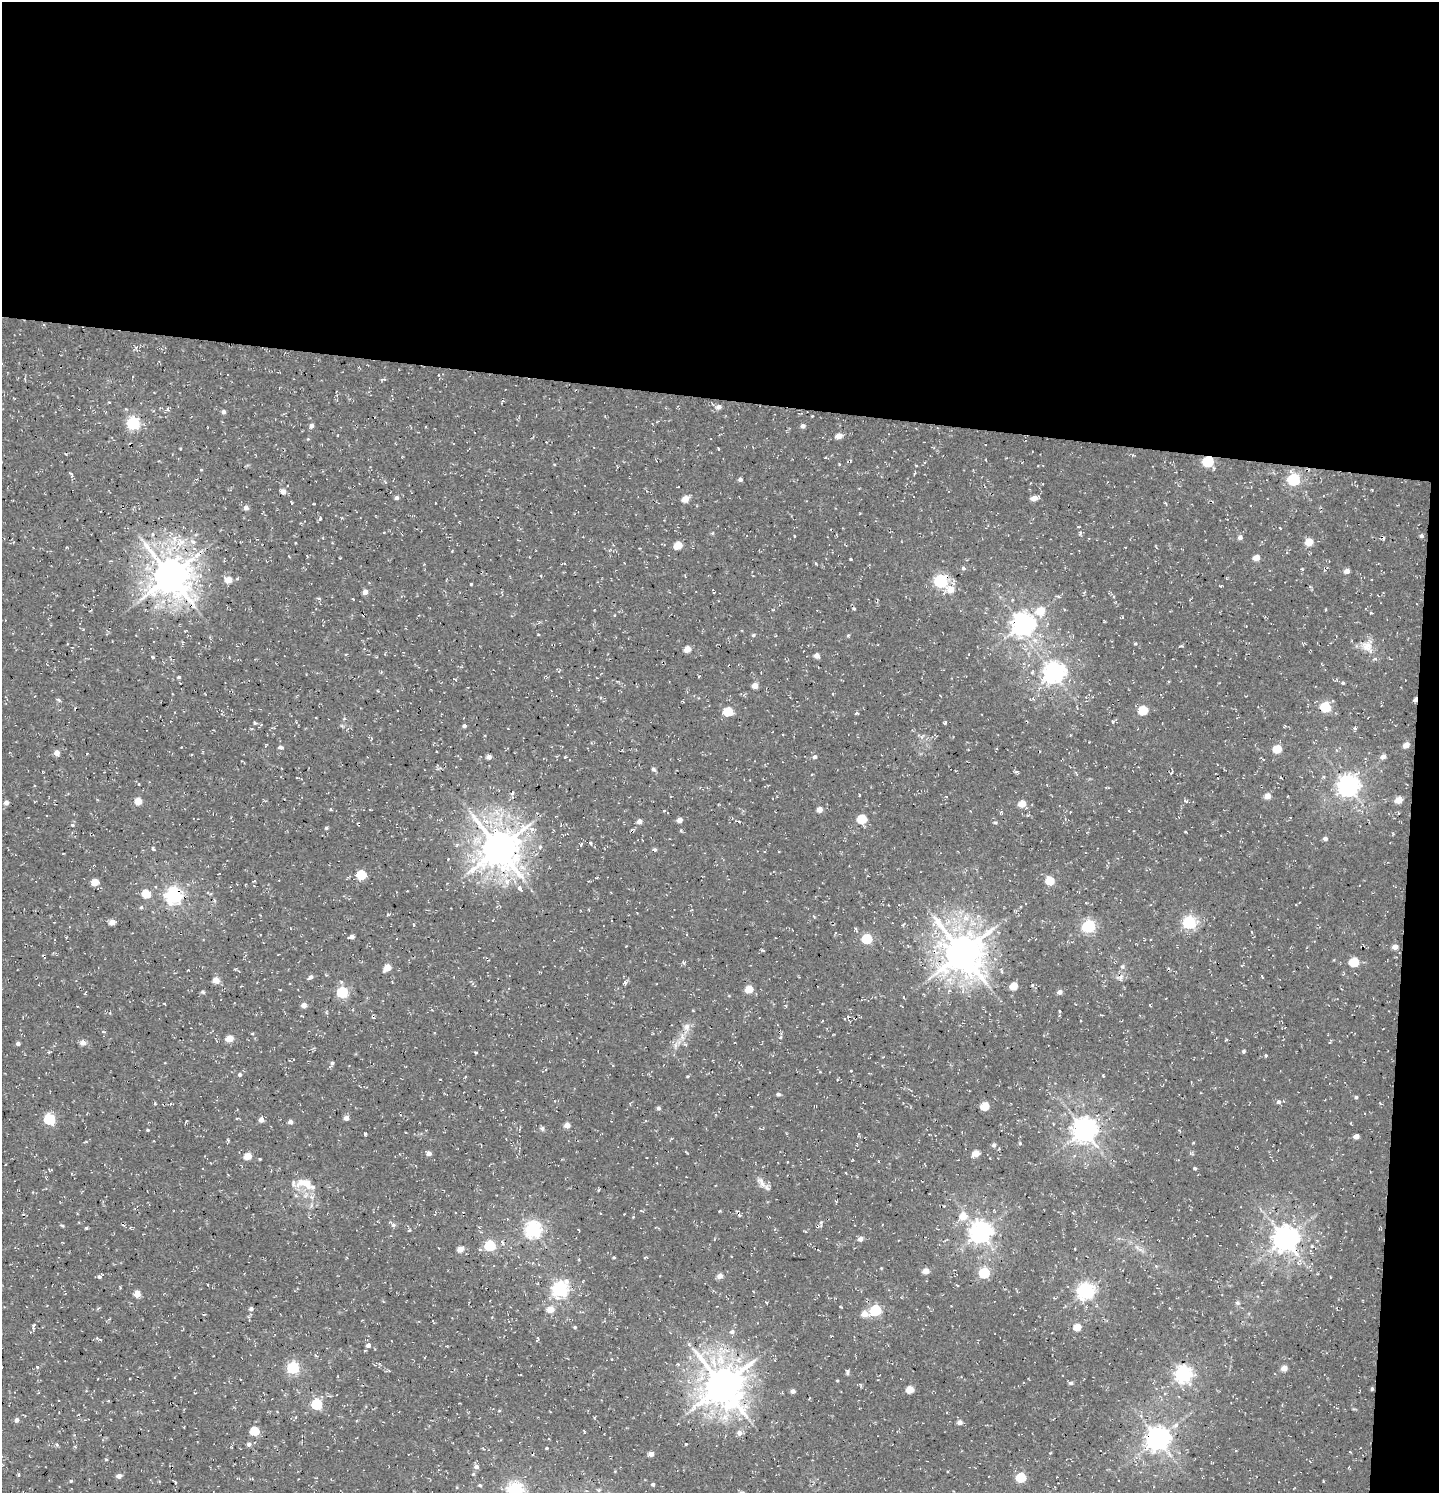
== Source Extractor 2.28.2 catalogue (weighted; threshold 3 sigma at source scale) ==
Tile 3 of 3 x 3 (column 3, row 1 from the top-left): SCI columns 3175-4611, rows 3113-4603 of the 4854 x 4739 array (HDU 1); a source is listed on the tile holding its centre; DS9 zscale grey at full resolution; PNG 1441 x 1495 px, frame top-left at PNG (2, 2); no overlay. Shown black and unused: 29% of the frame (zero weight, under 3 of 4 exposures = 8% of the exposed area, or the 3 px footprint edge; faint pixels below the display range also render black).
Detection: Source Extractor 2.28.2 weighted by HDU 2 'WHT'; one run over the whole footprint, this tile lists its part. Background 0.00314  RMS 0.0023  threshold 0.0103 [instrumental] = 3 sigma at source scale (4.5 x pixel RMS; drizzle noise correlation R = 1.50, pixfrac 1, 0.0396/0.0396 arcsec/px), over >= 5 px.
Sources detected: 277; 7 cosmic-ray / hot-pixel residue — not listed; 1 inside a brighter listed object's ellipse — not listed separately; the other 269 listed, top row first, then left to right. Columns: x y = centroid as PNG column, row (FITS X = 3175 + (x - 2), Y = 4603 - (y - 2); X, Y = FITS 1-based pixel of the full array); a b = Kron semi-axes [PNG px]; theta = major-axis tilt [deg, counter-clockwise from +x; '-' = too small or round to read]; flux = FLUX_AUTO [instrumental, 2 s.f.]
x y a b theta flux
383 379 8 3 7 0.28
279 388 3 2 - 0.16
718 407 6 5 - 1.1
168 409 5 3 - 0.42
223 412 4 4 - 0.85
133 423 6 6 - 37
311 426 5 5 - 0.82
803 426 4 4 - 0.91
839 436 5 4 - 2.1
718 448 3 2 - 0.19
1132 455 5 3 - 0.24
1208 461 6 5 - 19
839 464 3 3 - 0.21
740 479 4 4 - 0.76
1294 479 6 6 - 27
283 491 5 5 - 1.5
396 498 5 4 - 0.65
1034 498 6 4 10 2
685 499 5 4 - 3.3
292 503 4 3 - 0.19
1165 503 4 3 - 0.23
246 508 5 5 - 1
320 518 5 3 - 0.37
342 518 4 4 - 0.23
1078 527 4 2 - 0.2
1080 533 5 4 - 0.43
152 534 6 4 90 0.33
794 536 3 2 - 0.19
1421 536 5 4 - 0.45
1240 537 5 5 - 0.88
193 542 8 6 -27 0.95
1309 542 5 5 - 4.1
678 545 5 5 - 5.6
197 555 11 8 33 1.8
340 558 3 2 - 0.21
1256 558 5 4 - 2.4
851 559 3 3 - 0.34
564 563 4 3 - 0.2
815 563 4 3 - 0.21
424 564 3 3 - 0.15
963 568 6 4 -16 0.47
1347 571 5 4 - 1.4
170 576 12 11 - 620
228 580 5 5 - 3.5
941 581 6 6 - 35
471 584 3 3 - 0.22
951 589 7 6 - 2.7
365 592 5 4 - 1.6
1041 611 7 6 - 4.8
1122 618 5 3 - 0.21
1022 624 8 7 - 180
83 629 4 3 - 0.2
753 635 5 4 - 0.36
848 636 4 4 - 0.29
1135 644 5 3 - 0.23
1303 644 4 4 - 0.26
1181 646 4 3 - 0.31
1367 647 20 13 -44 3.2
687 649 5 4 - 3
817 655 5 4 - 1.5
153 657 4 4 - 0.27
1053 673 8 7 - 140
179 677 4 3 - 0.41
455 680 3 3 - 0.28
1343 683 4 4 - 0.37
755 686 5 4 - 2
833 693 3 2 - 0.22
1415 699 6 4 84 0.95
58 700 6 4 -23 0.41
1326 707 6 5 - 15
1143 710 6 5 - 9.3
728 711 6 5 - 8.8
856 713 5 3 - 0.32
1113 722 5 4 - 0.36
945 723 3 3 - 0.39
464 726 4 3 - 0.6
1406 745 5 5 - 1.8
280 747 5 4 - 0.68
1277 749 5 5 - 6.1
57 753 5 5 - 1.8
87 753 3 2 - 0.2
1383 756 5 5 - 1.3
489 757 4 4 - 1.5
815 757 5 5 - 0.57
653 769 5 4 - 0.63
139 784 3 3 - 0.18
1348 785 8 7 - 150
512 793 7 4 67 0.55
1267 796 5 5 - 2.3
1399 800 5 4 - 3.4
138 801 4 4 - 4.4
1186 801 5 3 - 0.32
6 802 5 4 - 1
1022 804 5 5 - 3.7
331 809 4 3 - 0.24
819 809 4 4 - 2
862 819 5 5 - 9.8
679 820 4 4 - 1.7
639 821 4 4 - 1.4
995 822 5 4 - 0.31
72 825 4 4 - 0.28
326 828 4 4 - 0.39
532 829 9 5 -5 0.81
1325 838 5 4 - 0.68
590 843 4 3 - 0.35
499 848 12 11 - 630
153 849 6 3 -19 0.3
654 850 5 4 - 0.53
361 875 5 5 - 10
596 878 4 3 - 0.22
1050 880 5 5 - 6.9
95 882 5 4 - 4.1
519 888 7 4 -46 0.8
146 894 5 5 - 6.6
173 896 6 6 - 84
1086 903 4 2 - 0.18
141 907 5 4 - 0.37
112 922 4 4 - 2.2
1189 922 6 6 - 38
903 925 5 3 - 0.3
1089 926 6 6 - 39
935 932 6 4 -71 0.62
351 937 6 4 14 0.74
867 939 6 5 - 14
1395 947 5 4 - 1.6
962 952 13 12 - 660
1354 962 6 5 - 9.8
683 963 5 5 - 0.41
1122 966 6 6 - 0.54
387 967 6 4 47 3.5
311 977 6 5 - 0.64
1120 978 11 9 8 1.1
216 980 4 4 - 3.7
625 983 6 4 -72 0.48
1032 985 5 4 - 0.27
1014 986 5 4 - 4.9
749 989 5 5 - 5.5
203 992 5 4 - 0.34
342 992 5 5 - 24
1060 992 5 4 - 1
304 1005 5 5 - 1.3
687 1027 10 9 - 1.3
103 1032 4 3 - 0.27
252 1033 4 3 - 0.23
781 1037 5 4 - 0.28
230 1038 5 4 - 4
83 1043 5 5 - 2.2
18 1044 4 4 - 0.68
675 1045 11 4 79 0.83
1244 1051 5 4 - 0.34
1266 1055 4 3 - 0.27
332 1063 5 4 - 0.61
851 1070 3 2 - 0.23
820 1071 4 3 - 0.2
240 1075 5 5 - 0.47
1103 1076 4 3 - 0.21
687 1077 4 3 - 0.24
778 1094 4 4 - 0.61
1356 1097 4 4 - 0.37
1279 1102 5 5 - 0.74
155 1103 3 3 - 0.3
985 1106 5 5 - 6.8
658 1108 5 4 - 0.59
346 1118 5 4 - 1.3
49 1119 5 5 - 22
261 1120 4 4 - 1.6
290 1122 4 4 - 1.2
567 1125 4 4 - 2.4
542 1128 6 5 - 0.44
148 1130 4 3 - 0.27
1084 1130 8 8 - 230
365 1134 4 3 - 0.46
1356 1136 4 4 - 1.6
228 1140 4 3 - 0.34
1020 1143 4 3 - 0.27
994 1145 5 4 - 0.61
428 1153 5 4 - 1.1
976 1153 5 4 - 3.5
248 1156 5 4 - 4.5
260 1159 3 3 - 0.21
852 1160 4 2 - 0.16
787 1162 3 2 - 0.26
1195 1168 4 3 - 0.32
761 1182 17 8 -59 1.7
306 1184 26 12 -18 4.8
719 1211 3 3 - 0.21
633 1217 3 3 - 0.17
963 1217 6 5 - 3.8
62 1225 5 3 - 0.26
393 1225 6 5 - 0.6
86 1228 3 3 - 0.27
533 1229 6 6 - 76
409 1230 5 4 - 0.24
805 1231 4 2 - 0.2
980 1232 7 7 - 170
1285 1238 8 8 - 250
860 1239 5 5 - 1.2
502 1242 6 4 -69 0.5
490 1246 6 5 - 21
460 1249 4 4 - 2.9
480 1249 5 4 - 0.39
614 1257 4 3 - 0.3
645 1257 4 3 - 0.24
881 1268 3 3 - 0.17
926 1271 5 5 - 2.2
984 1273 6 5 - 17
720 1276 5 4 - 1.8
99 1277 5 5 - 0.6
583 1281 5 3 - 0.18
208 1285 3 2 - 0.19
957 1285 5 2 - 0.21
560 1290 7 6 - 69
1085 1291 7 6 - 80
137 1294 5 4 - 3
1054 1298 4 3 - 0.19
1237 1303 7 5 -21 0.46
717 1306 2 2 - 0.15
840 1306 4 2 - 0.21
251 1309 5 4 - 0.85
550 1309 5 5 - 3.5
876 1310 6 5 - 22
864 1314 5 5 - 3
433 1322 6 2 -76 0.18
33 1326 8 4 89 0.39
575 1327 4 4 - 0.31
1077 1327 5 4 - 4.8
732 1332 6 5 - 0.78
538 1338 5 3 - 0.2
368 1345 5 5 - 1.1
678 1364 4 4 - 0.24
37 1367 4 2 - 0.23
293 1368 6 5 - 33
1284 1368 4 4 - 2.5
847 1372 6 4 -89 0.44
1183 1374 7 6 - 83
837 1381 4 3 - 0.21
1071 1383 6 4 10 0.55
722 1385 12 12 - 690
910 1389 5 4 - 4.8
1372 1389 4 3 - 0.35
793 1391 4 4 - 0.99
809 1398 5 2 - 0.19
317 1404 5 5 - 21
499 1410 4 3 - 0.23
725 1417 13 10 65 2.5
16 1420 5 5 - 0.83
960 1422 5 4 - 1.3
1176 1425 9 7 45 1
254 1431 5 5 - 10
584 1431 4 2 - 0.18
739 1433 5 5 - 1.5
1157 1438 8 7 - 210
249 1444 5 5 - 0.76
686 1444 3 3 - 0.3
57 1445 5 4 - 0.36
547 1448 3 3 - 0.28
1350 1452 3 2 - 0.19
651 1454 4 4 - 1.7
106 1459 4 3 - 0.27
476 1467 6 5 - 0.99
473 1474 4 4 - 0.27
119 1476 5 4 - 1.2
1021 1478 5 5 - 12
71 1481 4 4 - 0.26
175 1483 4 2 - 0.2
653 1484 4 4 - 0.46
480 1485 4 4 - 0.34
515 1490 6 6 - 68
598 1490 6 5 - 0.38
Overlapping masked pixels (flux is a lower limit): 7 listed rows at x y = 1208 461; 170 576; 941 581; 1415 699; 173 896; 962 952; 1157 1438
Isophote crosses this tile's border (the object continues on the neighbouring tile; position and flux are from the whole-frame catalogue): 2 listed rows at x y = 6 802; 515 1490
Unlisted compact peaks at least as high as the median listed source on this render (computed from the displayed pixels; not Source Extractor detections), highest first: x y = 255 723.